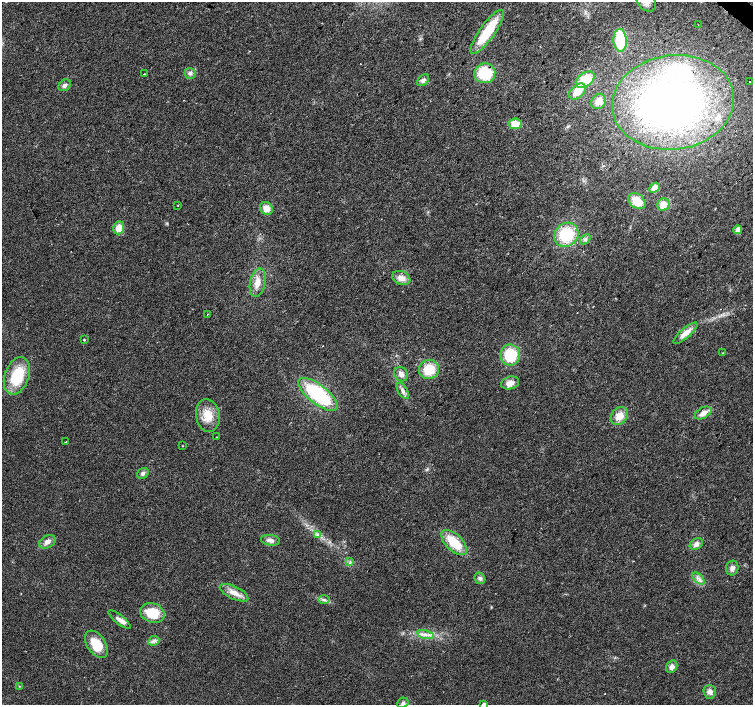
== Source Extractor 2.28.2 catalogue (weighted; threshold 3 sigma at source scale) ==
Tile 10 of 4 x 4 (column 2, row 3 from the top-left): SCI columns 1507-3008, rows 1642-3047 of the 6013 x 6028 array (HDU 1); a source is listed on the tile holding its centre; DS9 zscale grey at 2 x 2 block average (1 PNG px = mean of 2 x 2 image px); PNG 755 x 707 px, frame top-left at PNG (2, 2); each listed source drawn as its Kron ellipse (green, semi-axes under 4 px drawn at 4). Shown black and unused: <1% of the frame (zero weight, under 2 of 3 exposures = <1% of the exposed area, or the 3 px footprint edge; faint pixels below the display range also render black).
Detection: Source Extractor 2.28.2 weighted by HDU 2 'WHT'; one run over the whole footprint, this tile lists its part. Background 0.0219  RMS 0.0061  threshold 0.0273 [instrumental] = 3 sigma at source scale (4.5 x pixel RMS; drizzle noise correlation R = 1.50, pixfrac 1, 0.0396/0.0396 arcsec/px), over >= 5 px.
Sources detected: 69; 1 inside a brighter object's white glare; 1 cosmic-ray / hot-pixel residue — neither listed nor drawn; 2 inside a brighter listed object's ellipse — not listed separately; the other 65 listed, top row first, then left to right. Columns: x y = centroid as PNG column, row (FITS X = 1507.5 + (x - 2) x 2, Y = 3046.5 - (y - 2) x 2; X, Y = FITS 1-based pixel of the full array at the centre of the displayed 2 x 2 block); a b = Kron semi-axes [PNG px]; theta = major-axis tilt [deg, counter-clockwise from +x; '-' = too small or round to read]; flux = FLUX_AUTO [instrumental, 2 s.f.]
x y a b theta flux
646 2 12 8 -47 13
698 25 2 2 - 1.1
487 32 27 7 54 60
620 40 11 6 -85 59
190 73 5 5 - 4.1
485 73 10 10 - 55
144 74 3 2 - 1
423 80 7 5 46 4.3
585 80 11 6 37 39
750 82 2 2 - 4.4
65 85 6 5 - 4.4
577 91 9 6 44 21
599 101 8 7 - 11
673 102 61 47 8 560
515 124 6 5 - 23
655 188 6 4 40 13
637 201 9 7 -39 25
663 205 6 6 - 15
178 206 2 2 - 0.62
266 208 7 6 - 13
119 228 6 5 - 16
738 230 4 4 - 11
566 235 13 11 46 66
585 239 6 4 38 3.2
401 278 9 6 -22 12
258 283 14 7 77 16
207 314 2 2 - 2.7
685 333 15 5 40 14
84 340 2 2 - 1.5
723 353 3 2 - 0.79
510 355 10 10 - 56
429 369 10 9 - 34
401 374 7 6 - 7.3
17 376 19 12 70 63
510 383 9 6 16 9.9
403 391 9 4 -60 6.2
318 394 24 9 -38 110
703 413 9 5 29 11
208 415 16 11 -80 26
619 416 10 7 47 17
217 437 2 2 - 0.72
65 442 2 2 - 1.8
183 446 2 2 - 0.98
143 473 6 5 - 4.7
317 534 4 4 - 3
270 540 9 5 -7 6.6
47 542 9 6 30 7.9
454 542 16 8 -44 42
696 544 7 5 31 6.2
350 562 4 2 - 1.5
732 568 7 6 - 5.7
480 578 6 5 - 4
699 579 7 2 -45 3.7
234 593 15 6 -25 13
324 600 6 3 -1 2.8
152 613 12 9 -20 39
120 620 14 4 -38 7.7
425 635 8 4 -15 6.7
154 641 5 4 - 4
96 644 15 9 -55 35
672 667 6 5 - 7.3
19 686 3 2 - 0.81
710 692 7 6 - 6.6
403 703 6 5 - 3.7
484 704 3 3 - 5.3
Isophote crosses this tile's border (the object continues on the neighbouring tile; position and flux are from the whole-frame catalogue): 2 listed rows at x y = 646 2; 484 704